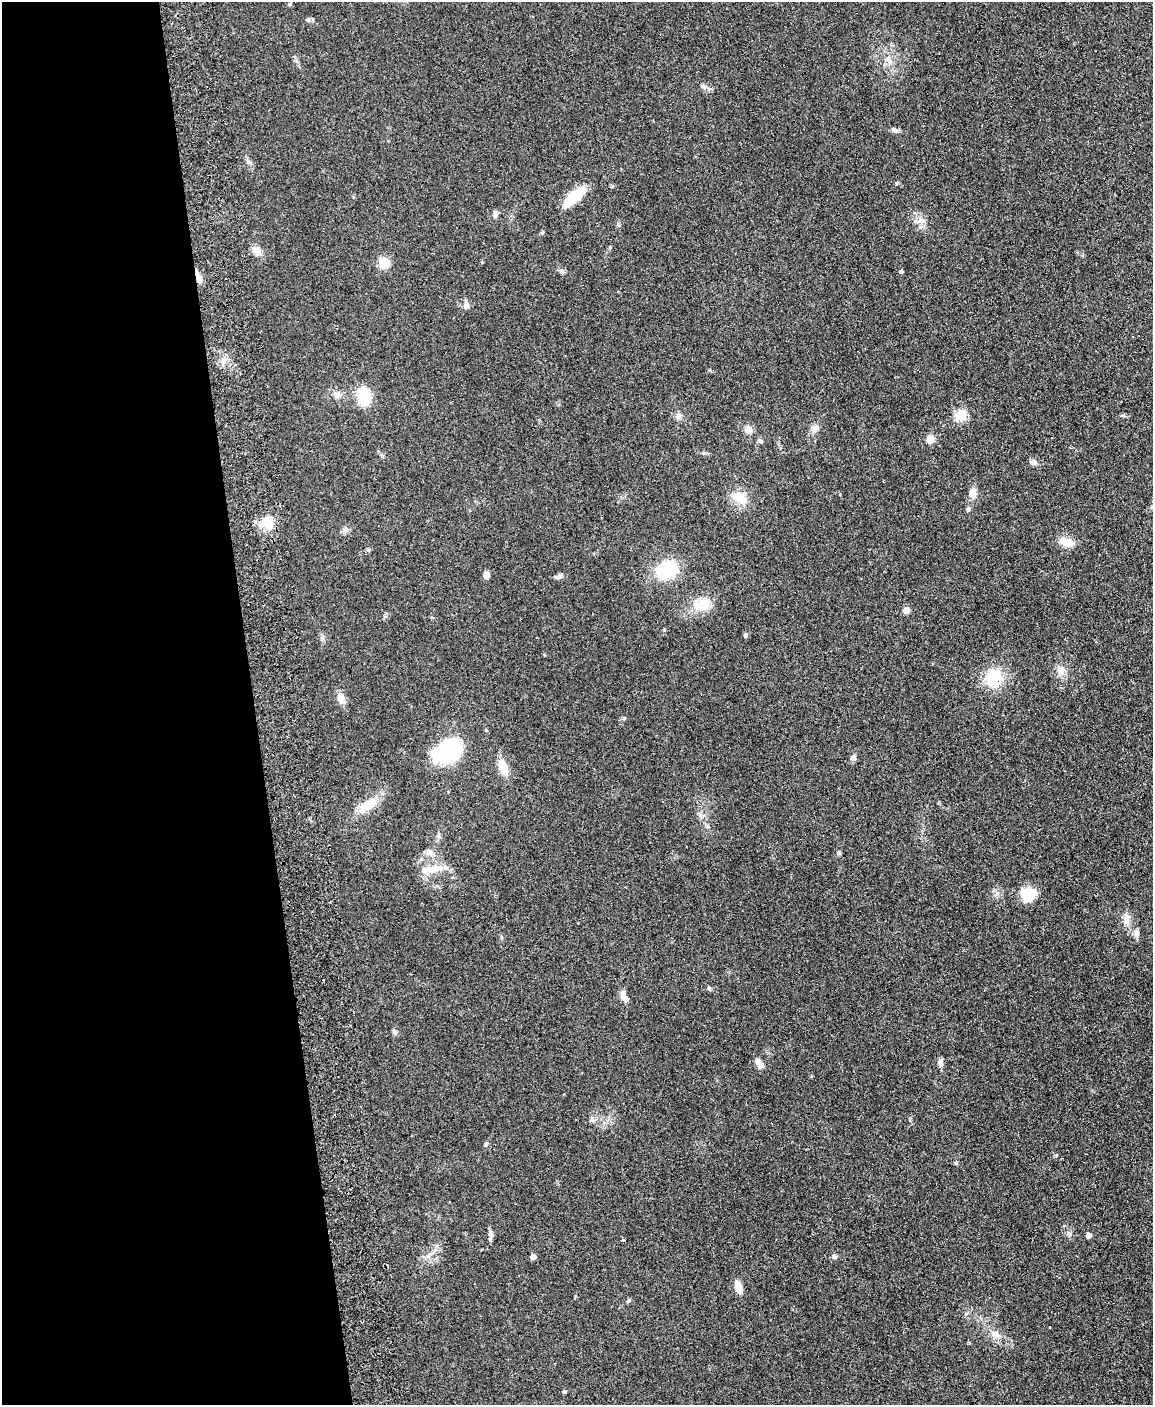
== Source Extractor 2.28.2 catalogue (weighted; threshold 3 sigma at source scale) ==
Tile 5 of 4 x 3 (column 1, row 2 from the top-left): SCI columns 57-1207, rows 1651-3053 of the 4717 x 4598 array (HDU 1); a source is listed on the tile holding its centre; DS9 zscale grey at full resolution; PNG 1155 x 1407 px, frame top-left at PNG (2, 2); no overlay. Shown black and unused: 22% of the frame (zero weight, under 2 of 3 exposures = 3% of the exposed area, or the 3 px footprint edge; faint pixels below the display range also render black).
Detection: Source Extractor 2.28.2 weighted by HDU 2 'WHT'; one run over the whole footprint, this tile lists its part. Background 0.0922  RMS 0.0091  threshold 0.0411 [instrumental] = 3 sigma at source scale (4.5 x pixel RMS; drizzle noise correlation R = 1.50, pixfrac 1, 0.05/0.05 arcsec/px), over >= 5 px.
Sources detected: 65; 2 cosmic-ray / hot-pixel residue — not listed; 2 inside a brighter listed object's ellipse — not listed separately; the other 61 listed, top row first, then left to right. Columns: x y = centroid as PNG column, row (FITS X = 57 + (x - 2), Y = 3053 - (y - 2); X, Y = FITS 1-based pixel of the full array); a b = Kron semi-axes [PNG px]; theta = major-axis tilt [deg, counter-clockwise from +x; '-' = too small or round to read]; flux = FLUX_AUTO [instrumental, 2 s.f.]
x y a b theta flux
290 4 5 3 - 0.89
703 87 10 5 -44 2.6
895 130 9 6 -31 2.5
575 196 21 8 44 39
495 214 8 6 85 2.5
921 220 7 6 - 3.4
257 250 15 8 -32 5.5
384 263 11 10 - 13
901 272 4 4 - 2.1
199 278 15 6 -67 5.1
466 305 11 7 -82 4
224 360 7 6 - 3.3
336 394 9 8 - 3.6
364 396 12 8 -81 50
960 415 13 11 37 13
678 416 9 7 52 2.9
814 429 11 9 60 4.3
749 430 10 9 - 4.5
930 440 5 5 - 26
760 441 7 5 -37 2
1034 462 7 7 - 3.6
973 493 15 10 -89 7.2
739 498 17 11 -27 17
968 509 6 5 - 1.6
268 523 15 10 -69 20
346 530 7 4 71 1.8
1066 542 18 11 -16 9.6
368 550 6 5 - 1.2
667 570 18 13 21 57
486 575 7 6 - 4.8
560 576 10 6 26 2.5
702 605 25 13 22 18
906 610 7 7 - 3.9
745 635 6 4 81 1.5
1061 670 12 11 - 6.9
994 678 18 17 - 33
341 698 13 9 -71 6.3
447 751 27 15 30 100
853 758 7 6 - 3
503 767 15 8 -70 17
368 804 25 11 34 18
429 852 9 8 - 4.5
839 853 6 5 - 1.6
431 869 26 10 5 13
1028 894 17 14 22 20
1127 920 14 8 84 6
1137 933 11 6 88 3.7
624 997 16 7 -65 5.1
395 1032 7 6 - 2.1
757 1061 9 8 - 3.7
940 1063 12 5 -85 3.7
486 1144 6 4 72 1.5
491 1234 10 6 -87 3.5
1069 1234 7 5 -46 2
1088 1236 5 4 - 5.5
623 1240 3 3 - 1.9
533 1257 5 4 - 5.3
834 1257 6 6 - 1.8
738 1287 11 6 -75 12
995 1335 11 9 -38 6.9
564 1392 6 3 18 0.98
Overlapping masked pixels (flux is a lower limit): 2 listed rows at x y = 199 278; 994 678
Unlisted compact peaks at least as high as the median listed source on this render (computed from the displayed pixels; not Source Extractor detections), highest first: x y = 624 718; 562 272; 709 988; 308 20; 703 453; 629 1300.